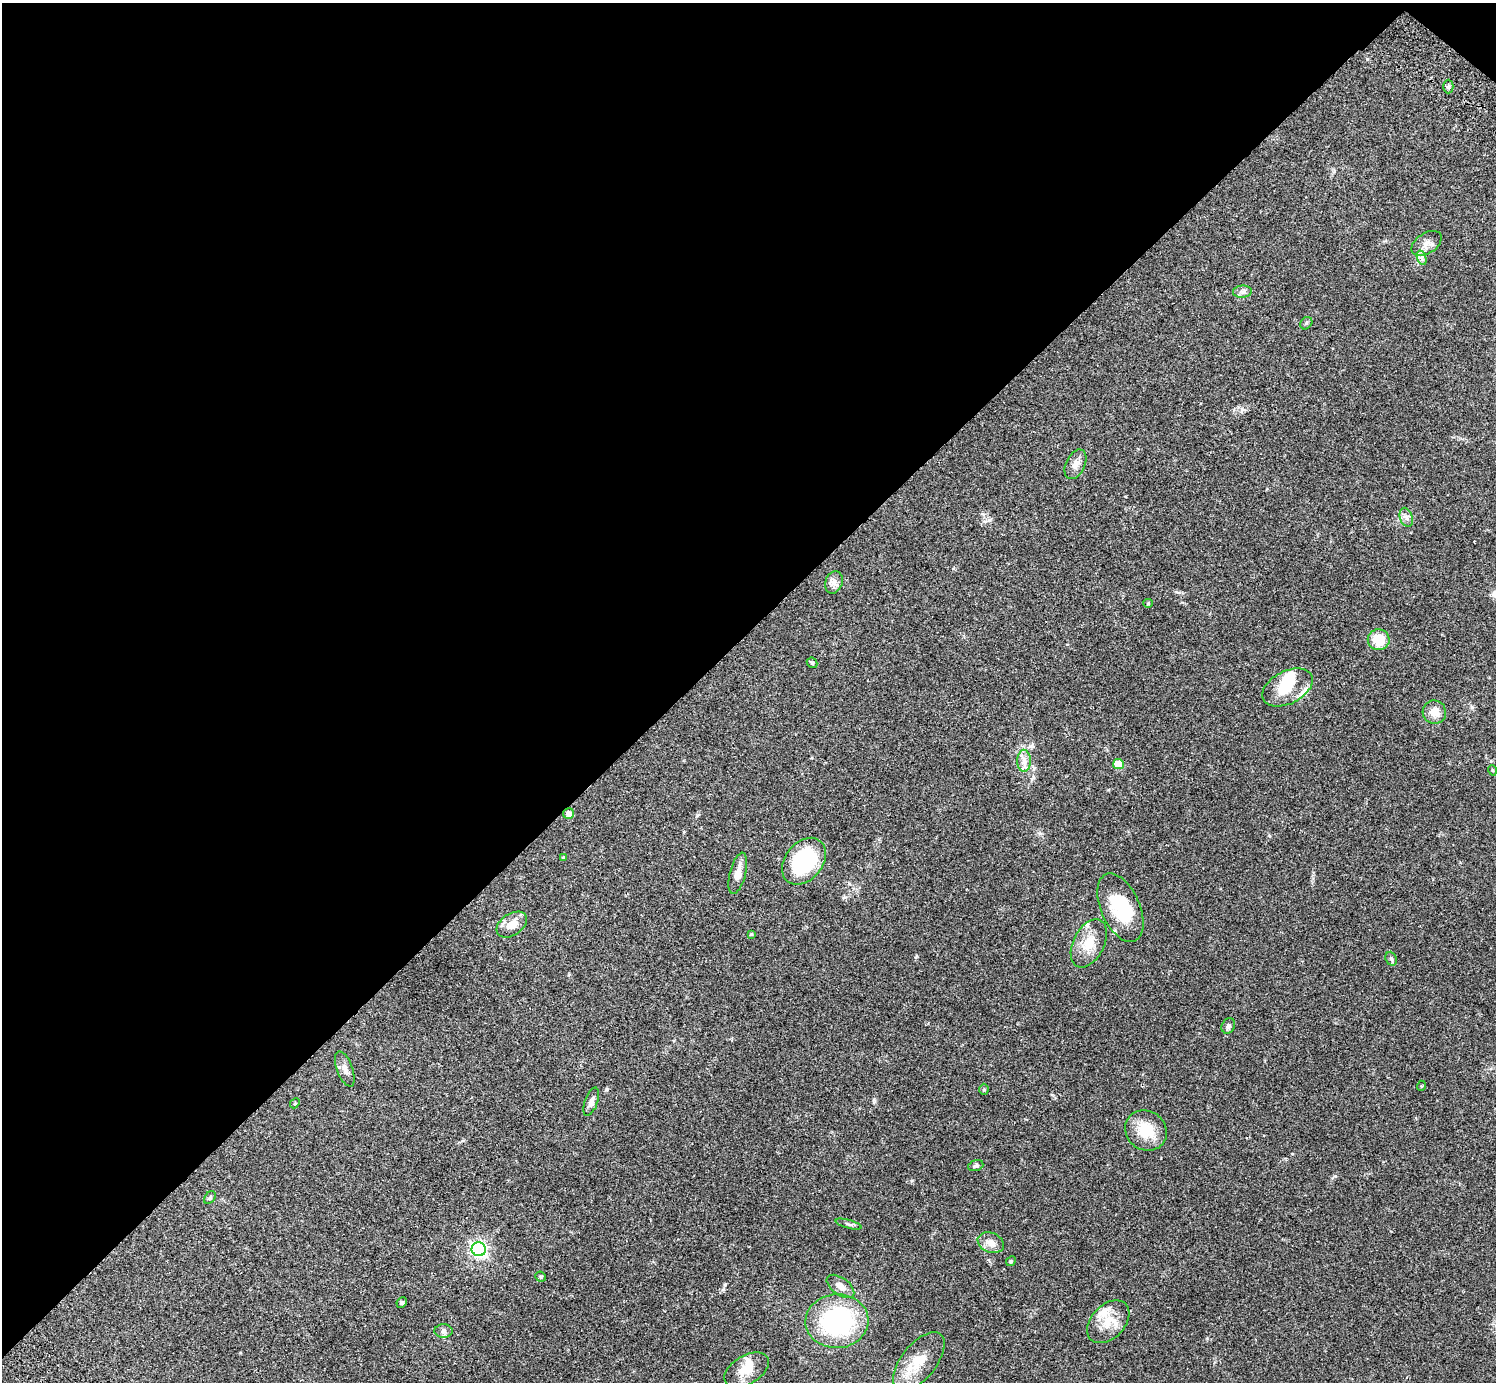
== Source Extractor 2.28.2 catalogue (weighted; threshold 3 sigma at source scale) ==
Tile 2 of 4 x 4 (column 2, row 1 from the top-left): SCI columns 1537-3030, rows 4347-5726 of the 6063 x 6071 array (HDU 1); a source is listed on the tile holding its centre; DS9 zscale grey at full resolution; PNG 1498 x 1384 px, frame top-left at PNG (2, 3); each listed source drawn as its Kron ellipse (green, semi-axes under 4 px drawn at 4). Shown black and unused: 46% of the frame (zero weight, under 2 of 3 exposures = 3% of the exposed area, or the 3 px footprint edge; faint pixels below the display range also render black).
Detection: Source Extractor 2.28.2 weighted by HDU 2 'WHT'; one run over the whole footprint, this tile lists its part. Background 0.0823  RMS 0.0059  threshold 0.0265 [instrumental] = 3 sigma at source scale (4.5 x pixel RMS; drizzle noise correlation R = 1.50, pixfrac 1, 0.05/0.05 arcsec/px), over >= 5 px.
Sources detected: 54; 3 inside a brighter object's white glare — neither listed nor drawn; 5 inside a brighter listed object's ellipse — not listed separately; the other 46 listed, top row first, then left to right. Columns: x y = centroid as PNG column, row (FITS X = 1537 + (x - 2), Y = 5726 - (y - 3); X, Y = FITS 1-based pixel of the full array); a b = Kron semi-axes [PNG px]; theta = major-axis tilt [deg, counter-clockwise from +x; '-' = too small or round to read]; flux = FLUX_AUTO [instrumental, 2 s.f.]
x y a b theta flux
1448 87 7 5 89 1.1
1426 243 17 10 33 4.5
1422 258 7 4 -71 1.5
1242 292 9 6 5 1.9
1306 323 7 5 47 0.91
1075 464 16 9 64 4.2
1406 517 10 6 -71 2.1
834 582 11 8 69 2.9
1148 603 5 4 - 0.57
1379 640 11 10 - 13
812 663 6 5 - 0.74
1287 687 27 16 27 16
1434 712 12 11 - 6.6
1024 761 11 7 -90 3.2
1118 764 5 5 - 16
1492 770 5 3 - 0.54
569 814 5 5 - 3.5
564 857 4 3 - 0.56
804 861 26 18 50 48
738 873 21 8 76 5.9
1120 908 36 19 -66 27
512 925 17 10 34 7.6
751 934 4 4 - 0.71
1089 943 26 15 63 11
1391 959 7 5 -68 1.1
1228 1026 8 6 64 1.7
345 1069 18 8 -69 3.8
1421 1086 5 3 - 0.5
984 1089 5 4 - 0.83
591 1102 15 6 70 2.5
295 1103 6 4 48 0.63
1146 1130 21 19 -35 16
976 1166 8 5 19 1.1
210 1198 7 5 50 1
848 1224 13 4 -15 1.3
991 1243 13 9 -23 4.4
479 1249 7 7 - 170
1011 1261 5 4 - 0.69
540 1277 5 5 - 0.8
840 1286 16 8 -36 4.7
402 1302 5 5 - 0.91
837 1321 31 27 3 77
1108 1322 25 16 46 12
443 1331 9 6 0 1.8
919 1361 35 17 51 16
747 1370 24 14 30 10
Overlapping masked pixels (flux is a lower limit): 1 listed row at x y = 569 814
Unlisted compact peaks at least as high as the median listed source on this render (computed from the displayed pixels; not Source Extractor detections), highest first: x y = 725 1284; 874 1100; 989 520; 1367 59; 916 957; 1472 707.